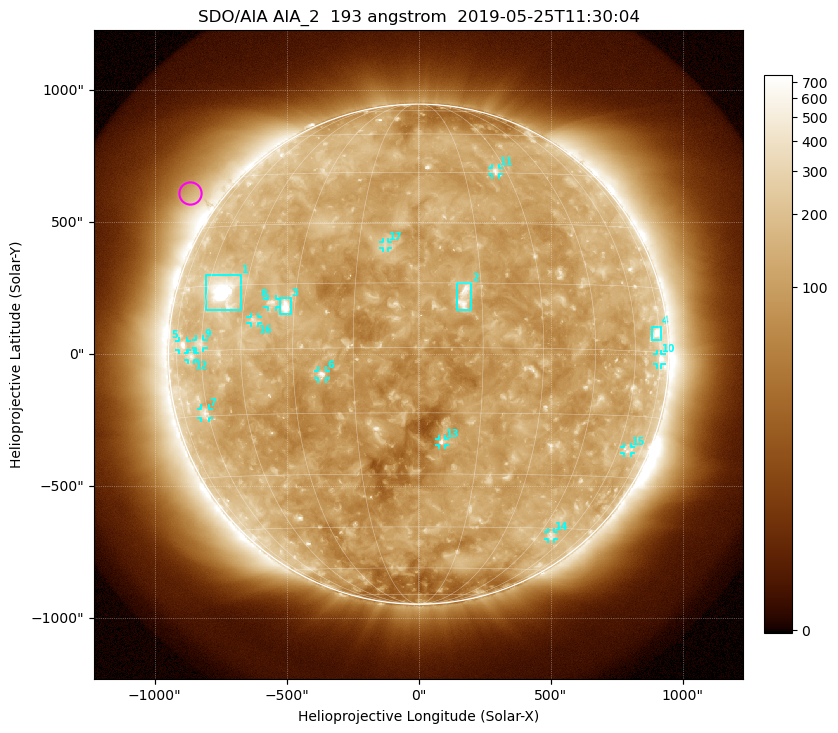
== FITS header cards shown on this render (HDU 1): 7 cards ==
TELESCOP= 'SDO/AIA'
INSTRUME= 'AIA_2'
WAVELNTH=                  193
WAVEUNIT= 'angstrom'
DATE-OBS= '2019-05-25T11:30:04.84'
CTYPE1  = 'HPLN-TAN'
CTYPE2  = 'HPLT-TAN'

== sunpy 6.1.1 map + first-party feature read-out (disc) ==
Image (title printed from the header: SDO/AIA AIA_2  193 angstrom  2019-05-25T11:30:04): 1024 x 1024 px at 2.4 arcsec/px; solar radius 947 arcsec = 395 px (full disc in frame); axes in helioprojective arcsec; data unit not stated in the header (colour bar unlabelled)
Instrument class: DISC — disc imager (sunpy class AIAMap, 193 A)
Bright regions (active regions / flare kernels): reference = the median radial profile (limb darkening/brightening removed); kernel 9 px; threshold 5 sigma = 175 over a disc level ~111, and >= 1.15x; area >= 12 px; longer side >= 9 px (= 22 arcsec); searched inside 0.97 R_sun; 17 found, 17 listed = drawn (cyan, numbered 1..; 13 of them under ~33 arcsec drawn as corner ticks so the feature stays visible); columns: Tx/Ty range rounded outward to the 5 arcsec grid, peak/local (2 s.f.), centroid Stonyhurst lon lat
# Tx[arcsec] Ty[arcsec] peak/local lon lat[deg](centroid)
1 -810..-675 165..300 26 -53 +14
2 145..200 165..270 6.5 +11 +12
3 -525..-485 150..210 8.3 -32 +10
4 880..920 55..105 5.3 +72 +4
5 -910..-875 15..50 3.8 -70 +2
6 -385..-350 -90..-60 5.6 -23 -6
7 -825..-795 -245..-205 3.3 -61 -14
8 -570..-540 180..210 3.8 -36 +11
9 -845..-815 25..55 3 -61 +2
10 905..920 -40..0 3.8 +74 -1
11 275..305 680..705 3.5 +26 +46
12 -875..-850 -25..5 2.9 -65 -1
13 75..100 -345..-320 4.3 +6 -22
14 490..515 -700..-675 2.9 +51 -47
15 780..805 -375..-350 2.6 +65 -23
16 -635..-610 115..140 3.1 -41 +7
17 -135..-115 400..425 3 -8 +24
Off-limb structures (1.02-1.3 R_sun): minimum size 162 px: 6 found; the strongest spans PA ~35..70 deg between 1.02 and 1.3 R_sun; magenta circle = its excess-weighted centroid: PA ~55 deg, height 1.12 R_sun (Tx ~-865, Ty ~610 arcsec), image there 2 x the reference